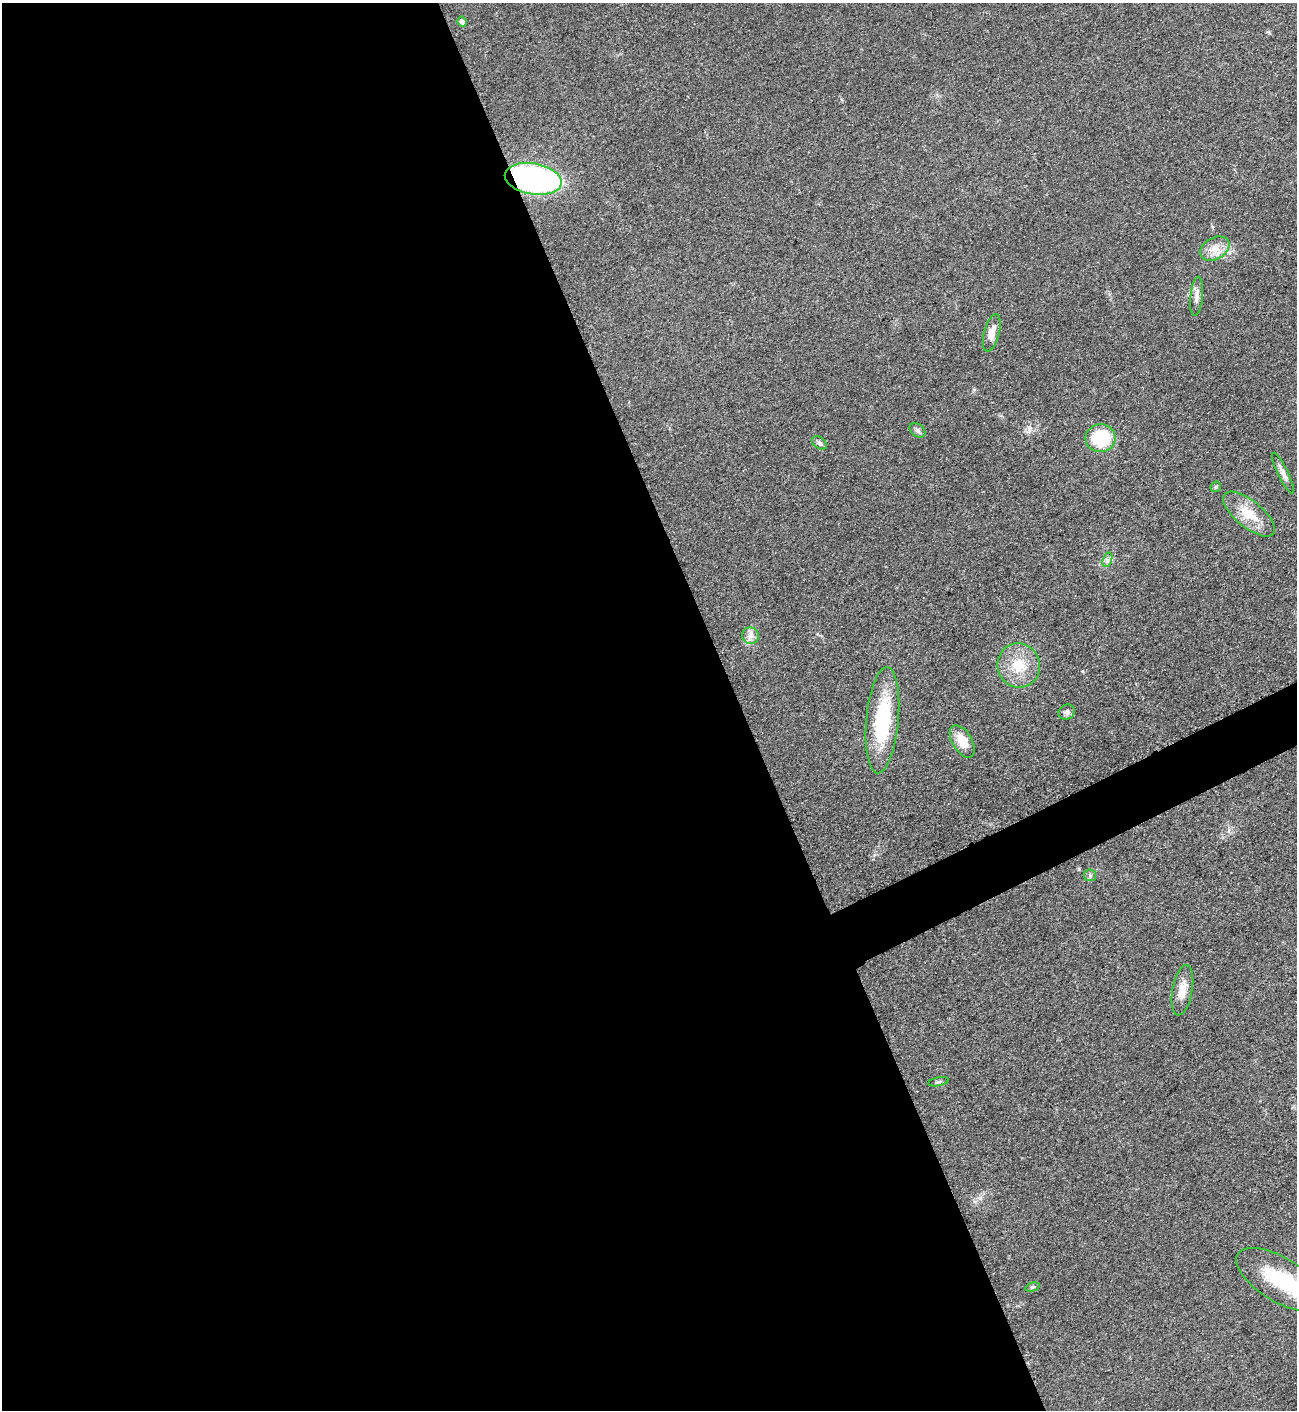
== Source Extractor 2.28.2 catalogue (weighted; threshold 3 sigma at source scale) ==
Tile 9 of 4 x 4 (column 1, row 3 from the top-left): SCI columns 163-1457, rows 1415-2822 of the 5639 x 5648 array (HDU 1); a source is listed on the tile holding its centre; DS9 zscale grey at full resolution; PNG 1299 x 1412 px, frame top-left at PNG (2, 3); each listed source drawn as its Kron ellipse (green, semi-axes under 4 px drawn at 4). Shown black and unused: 59% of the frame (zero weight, under 3 of 5 exposures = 1% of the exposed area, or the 3 px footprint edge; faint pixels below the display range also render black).
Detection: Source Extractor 2.28.2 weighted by HDU 2 'WHT'; one run over the whole footprint, this tile lists its part. Background 0.0918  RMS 0.0067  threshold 0.0301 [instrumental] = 3 sigma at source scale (4.5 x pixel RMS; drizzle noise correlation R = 1.50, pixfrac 1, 0.05/0.05 arcsec/px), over >= 5 px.
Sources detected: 22; all 22 listed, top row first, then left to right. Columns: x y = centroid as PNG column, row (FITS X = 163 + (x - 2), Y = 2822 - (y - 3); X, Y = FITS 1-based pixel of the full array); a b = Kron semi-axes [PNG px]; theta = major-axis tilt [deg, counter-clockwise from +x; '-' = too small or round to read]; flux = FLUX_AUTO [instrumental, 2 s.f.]
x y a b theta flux
462 21 5 4 - 2.3
533 179 29 15 -9 160
1215 249 15 11 29 7.8
1197 296 20 6 84 4.1
992 333 19 7 75 6.5
917 430 9 6 -40 1.9
1101 438 15 14 - 31
819 443 8 5 -40 1.7
1283 473 22 5 -64 4
1216 487 6 5 - 1
1249 514 31 13 -39 16
1107 560 7 4 72 1.8
750 636 8 8 - 3.5
1019 665 22 21 - 19
1067 712 9 7 27 2.6
882 720 53 16 85 52
962 741 18 10 -59 11
1090 875 6 6 - 1.3
1182 990 25 10 80 9.2
938 1082 10 3 10 1.1
1280 1280 50 22 -31 45
1033 1287 7 4 15 0.97
Overlapping masked pixels (flux is a lower limit): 1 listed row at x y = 533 179